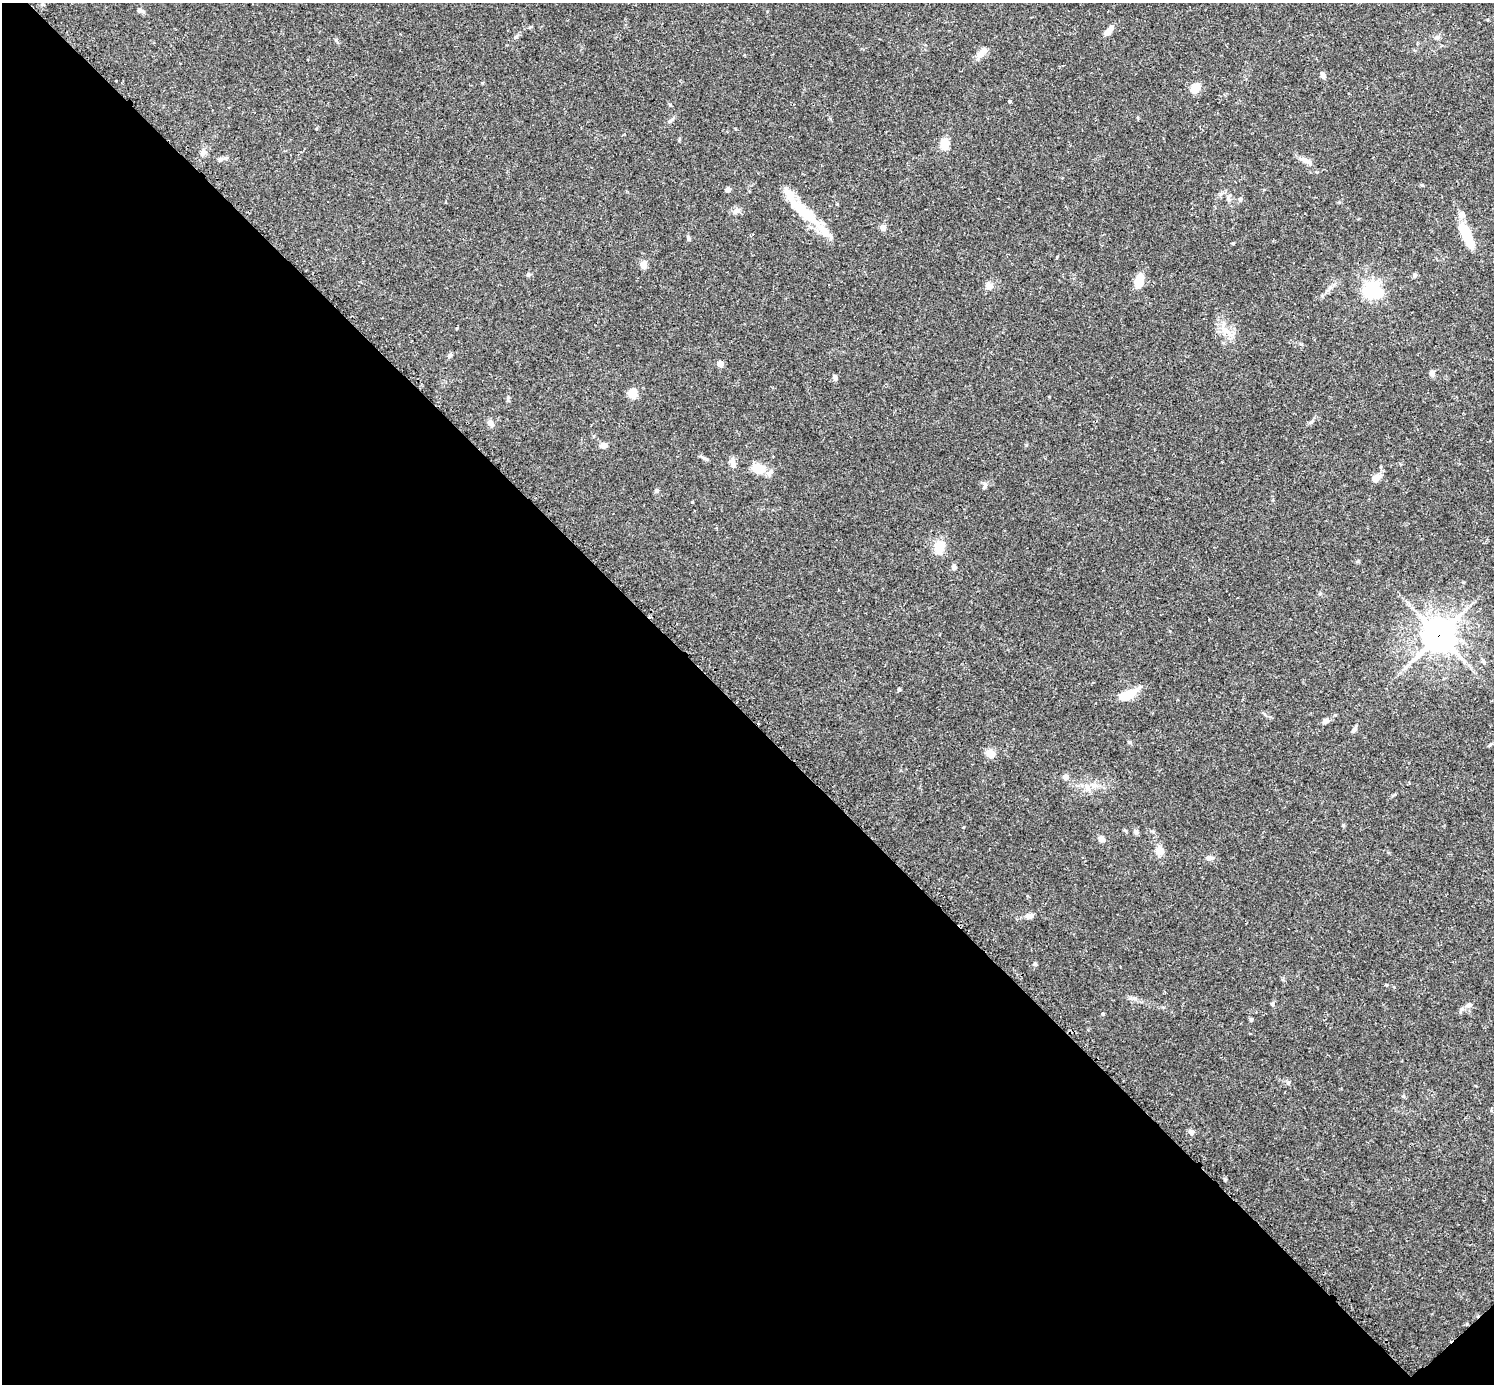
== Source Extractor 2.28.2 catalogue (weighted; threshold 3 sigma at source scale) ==
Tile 14 of 4 x 4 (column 2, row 4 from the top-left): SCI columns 1533-3024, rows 191-1572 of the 6041 x 6041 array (HDU 1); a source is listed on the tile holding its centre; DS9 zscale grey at full resolution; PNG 1496 x 1386 px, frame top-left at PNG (2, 3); no overlay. Shown black and unused: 49% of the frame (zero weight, under 2 of 3 exposures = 2% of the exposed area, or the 3 px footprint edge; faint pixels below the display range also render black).
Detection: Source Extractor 2.28.2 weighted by HDU 2 'WHT'; one run over the whole footprint, this tile lists its part. Background 0.102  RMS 0.0058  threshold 0.0261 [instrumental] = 3 sigma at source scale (4.5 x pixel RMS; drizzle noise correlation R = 1.50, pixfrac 1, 0.05/0.05 arcsec/px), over >= 5 px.
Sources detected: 67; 1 cosmic-ray / hot-pixel residue — not listed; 4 inside a brighter listed object's ellipse — not listed separately; the other 62 listed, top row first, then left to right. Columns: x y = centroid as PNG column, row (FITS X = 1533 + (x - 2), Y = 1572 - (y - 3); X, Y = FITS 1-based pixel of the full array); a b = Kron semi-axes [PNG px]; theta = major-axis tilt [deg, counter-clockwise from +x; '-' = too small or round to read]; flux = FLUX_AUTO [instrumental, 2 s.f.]
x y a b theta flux
139 10 7 6 - 1.5
1111 28 10 6 65 2.4
515 37 6 5 - 1
1437 38 8 4 8 1.2
981 53 19 7 44 4.7
1323 75 9 5 -61 2
1195 88 9 7 42 10
1009 101 3 3 - 1.7
670 121 10 4 40 1.3
945 144 13 10 -89 6.9
203 152 9 7 50 2.3
220 159 7 6 - 1.3
1306 160 16 6 -28 3.7
727 189 7 5 1 1.6
1240 199 6 5 - 1.4
737 211 10 7 22 2.6
805 213 51 13 -41 22
883 227 4 4 - 7
1466 235 32 9 -65 19
689 238 7 4 -62 1.1
643 264 5 4 - 11
528 274 6 5 - 1.1
1414 275 6 5 - 1
1139 281 14 7 72 11
988 285 10 7 -52 3
1372 290 6 6 - 210
1225 330 13 7 -34 4.7
720 364 4 4 - 6.3
1432 373 7 7 - 1.7
835 377 7 5 -78 1.7
632 393 5 5 - 24
1311 421 7 4 44 1.1
490 423 9 6 -56 2.8
603 445 8 6 10 3.1
733 464 14 7 -81 3.3
758 468 15 10 -18 11
1376 478 11 7 46 5.1
984 487 9 4 55 1.2
656 491 5 5 - 1.2
939 547 14 10 85 9.4
954 567 8 5 81 1.4
1439 635 12 11 - 850
1483 662 7 4 -70 1.1
899 689 4 3 - 2.3
1127 695 24 9 23 10
1326 720 8 6 23 1.9
1354 730 10 5 67 1.6
1129 742 6 4 -44 0.74
990 753 10 7 -25 5.8
1066 777 5 5 - 5
1093 786 9 4 -19 1.9
1136 832 7 6 - 1.3
1101 838 7 6 - 2.8
1160 851 12 9 -56 4.4
1209 858 8 6 -9 2.3
1029 916 11 6 6 2.7
1035 964 5 5 - 0.82
1272 1004 7 5 -89 0.97
1469 1005 7 6 - 2
1462 1009 6 6 - 1.3
1251 1020 5 5 - 0.74
1191 1132 6 5 - 2.8
Overlapping masked pixels (flux is a lower limit): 1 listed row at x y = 1439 635
Unlisted compact peaks at least as high as the median listed source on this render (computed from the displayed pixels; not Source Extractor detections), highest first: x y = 1233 243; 1225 1179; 1403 1096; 1103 1014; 670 104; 336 40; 1288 1083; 704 458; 1134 998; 1343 825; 1422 185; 449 356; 1026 445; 692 502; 1463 582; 1386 985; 482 83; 1394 987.